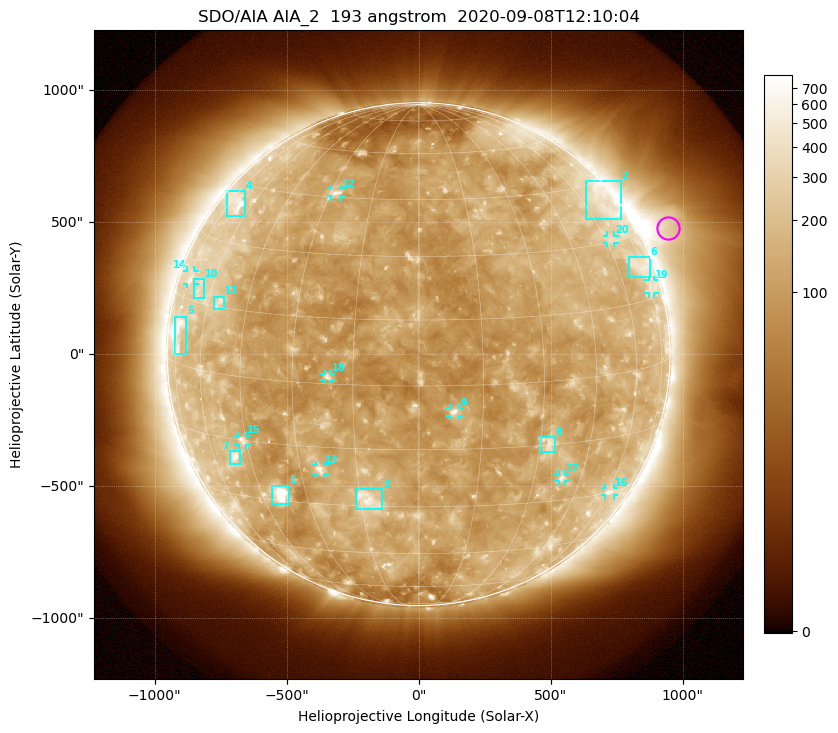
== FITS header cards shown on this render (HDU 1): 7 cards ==
TELESCOP= 'SDO/AIA'
INSTRUME= 'AIA_2'
WAVELNTH=                  193
WAVEUNIT= 'angstrom'
DATE-OBS= '2020-09-08T12:10:04.85'
CTYPE1  = 'HPLN-TAN'
CTYPE2  = 'HPLT-TAN'

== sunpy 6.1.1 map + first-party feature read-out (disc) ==
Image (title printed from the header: SDO/AIA AIA_2  193 angstrom  2020-09-08T12:10:04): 1024 x 1024 px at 2.4 arcsec/px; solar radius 953 arcsec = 397 px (full disc in frame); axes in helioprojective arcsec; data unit not stated in the header (colour bar unlabelled)
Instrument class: DISC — disc imager (sunpy class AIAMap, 193 A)
Bright regions (active regions / flare kernels): reference = the median radial profile (limb darkening/brightening removed); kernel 9 px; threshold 5 sigma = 186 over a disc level ~119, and >= 1.15x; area >= 12 px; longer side >= 10 px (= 24 arcsec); searched inside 0.97 R_sun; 24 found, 20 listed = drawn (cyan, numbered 1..; 10 of them under ~33 arcsec drawn as corner ticks so the feature stays visible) (cap 20 boxes per figure: the strongest are kept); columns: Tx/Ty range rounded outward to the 5 arcsec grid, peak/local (2 s.f.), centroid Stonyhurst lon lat
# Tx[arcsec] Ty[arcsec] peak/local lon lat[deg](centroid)
1 -560..-490 -570..-500 13 -38 -28
2 630..765 510..655 2.7 +71 +40
3 -240..-135 -590..-510 4.7 -13 -28
4 -725..-655 520..620 4.7 -69 +40
5 -925..-880 0..145 5.8 -73 +7
6 795..875 290..370 2.5 +72 +23
7 -715..-675 -420..-365 4.7 -51 -20
8 465..515 -375..-315 3.5 +32 -15
9 115..155 -235..-205 7.9 +8 -6
10 -850..-810 210..285 2.5 -66 +18
11 -775..-735 170..220 3.3 -55 +16
12 -330..-295 595..625 4.8 -28 +46
13 -390..-355 -455..-420 4.5 -25 -21
14 -875..-850 265..320 2.5 -74 +20
15 -685..-650 -345..-310 4 -46 -15
16 705..740 -535..-505 2.8 +61 -30
17 530..555 -485..-455 3.6 +38 -24
18 -355..-330 -100..-75 4.4 -21 +2
19 870..895 230..280 2.1 +75 +17
20 715..745 420..450 2.6 +63 +31
Off-limb structures (1.02-1.3 R_sun): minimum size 162 px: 5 found; the strongest spans PA ~265..320 deg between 1.02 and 1.3 R_sun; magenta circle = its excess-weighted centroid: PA ~295 deg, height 1.11 R_sun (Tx ~945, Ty ~480 arcsec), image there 3.6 x the reference